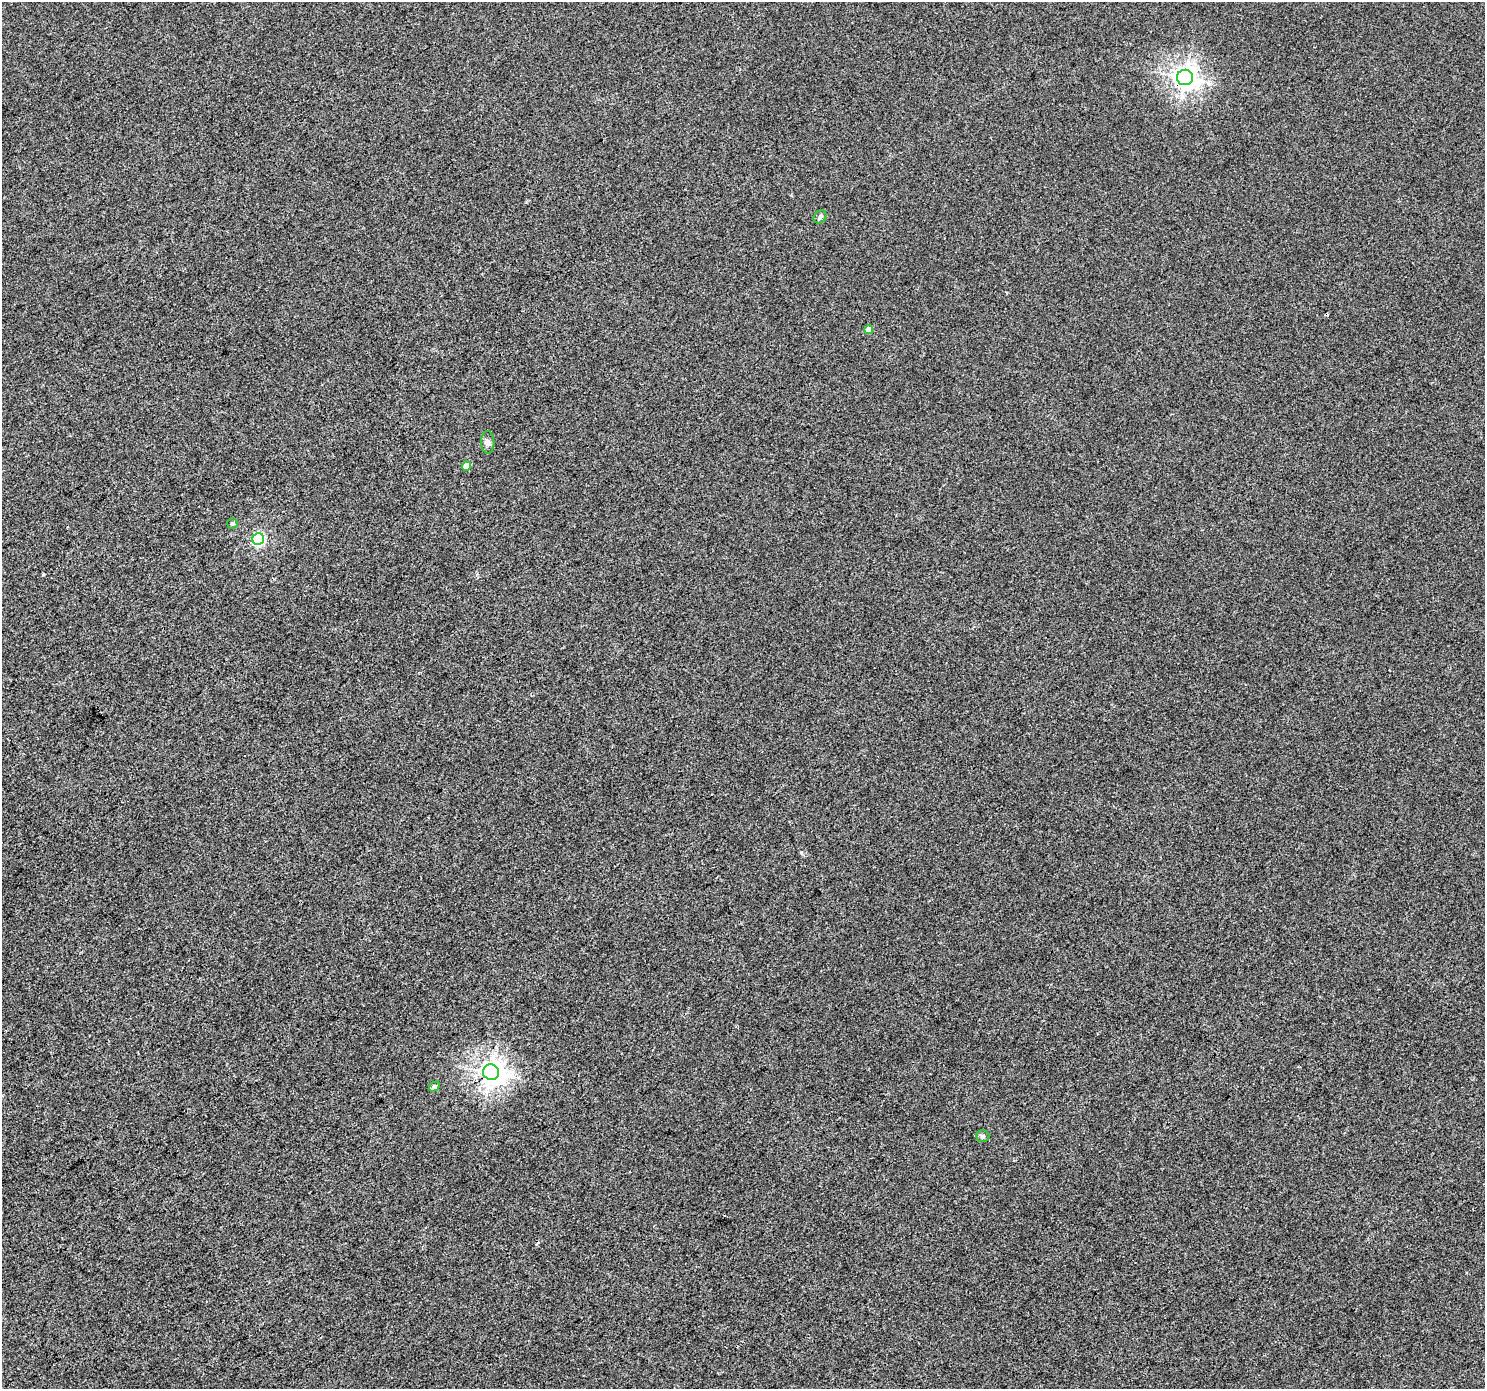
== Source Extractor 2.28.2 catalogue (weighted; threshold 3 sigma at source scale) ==
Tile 7 of 4 x 4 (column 3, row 2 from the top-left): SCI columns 2971-4453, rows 2962-4348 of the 5936 x 5861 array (HDU 1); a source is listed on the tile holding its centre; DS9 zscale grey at full resolution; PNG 1487 x 1391 px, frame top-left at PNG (2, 2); each listed source drawn as its Kron ellipse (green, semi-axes under 4 px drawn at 4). Shown black and unused: <1% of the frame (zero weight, under 3 of 4 exposures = <1% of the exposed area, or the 3 px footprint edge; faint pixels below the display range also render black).
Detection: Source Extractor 2.28.2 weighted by HDU 2 'WHT'; one run over the whole footprint, this tile lists its part. Background 3.25e-04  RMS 0.0036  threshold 0.0161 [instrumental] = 3 sigma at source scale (4.5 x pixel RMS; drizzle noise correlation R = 1.50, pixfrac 1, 0.0396/0.0396 arcsec/px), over >= 5 px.
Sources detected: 11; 1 cosmic-ray / hot-pixel residue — neither listed nor drawn; the other 10 listed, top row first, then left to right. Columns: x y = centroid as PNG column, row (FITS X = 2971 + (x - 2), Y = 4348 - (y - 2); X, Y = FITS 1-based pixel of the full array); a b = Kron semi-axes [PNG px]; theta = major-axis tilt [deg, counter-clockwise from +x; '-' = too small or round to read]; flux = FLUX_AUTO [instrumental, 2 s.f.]
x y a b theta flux
1185 77 8 7 - 220
820 217 7 5 51 1
869 330 4 4 - 3.6
488 442 11 6 -89 1.2
466 466 5 4 - 3.5
232 523 5 5 - 0.72
258 539 6 5 - 42
491 1072 8 7 - 240
434 1086 6 4 30 0.91
983 1136 7 5 0 0.69
Overlapping masked pixels (flux is a lower limit): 1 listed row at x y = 1185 77